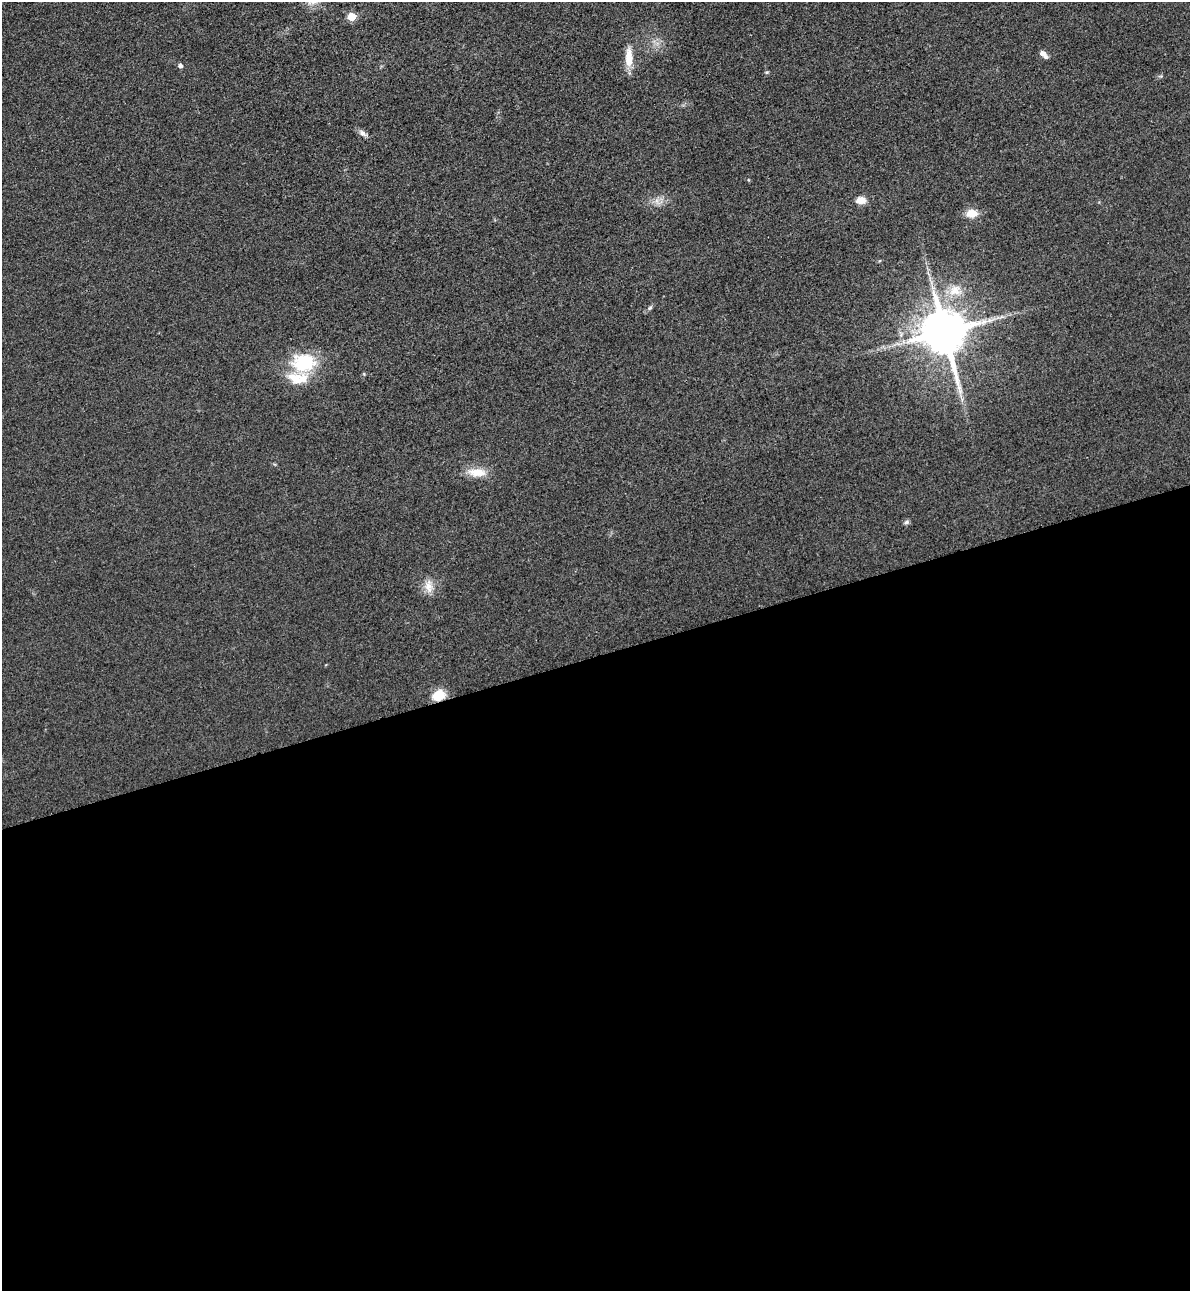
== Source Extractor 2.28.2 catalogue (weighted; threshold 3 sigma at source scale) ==
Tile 15 of 4 x 4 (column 3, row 4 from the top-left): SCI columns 2659-3846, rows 29-1317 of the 5195 x 5212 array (HDU 1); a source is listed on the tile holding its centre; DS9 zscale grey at full resolution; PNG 1192 x 1293 px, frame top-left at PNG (2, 2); no overlay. Shown black and unused: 49% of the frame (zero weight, under 3 of 4 exposures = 3% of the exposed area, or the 3 px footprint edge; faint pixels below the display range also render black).
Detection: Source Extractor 2.28.2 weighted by HDU 2 'WHT'; one run over the whole footprint, this tile lists its part. Background 0.0675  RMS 0.0084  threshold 0.0378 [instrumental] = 3 sigma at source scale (4.5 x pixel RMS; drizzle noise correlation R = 1.50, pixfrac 1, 0.05/0.05 arcsec/px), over >= 5 px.
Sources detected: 17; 1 inside a brighter listed object's ellipse — not listed separately; the other 16 listed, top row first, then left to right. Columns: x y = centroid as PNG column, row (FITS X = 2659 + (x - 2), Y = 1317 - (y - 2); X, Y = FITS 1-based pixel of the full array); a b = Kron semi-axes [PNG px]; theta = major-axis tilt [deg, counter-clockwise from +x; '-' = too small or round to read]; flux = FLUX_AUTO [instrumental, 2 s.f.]
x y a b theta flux
351 17 5 5 - 23
1043 54 10 5 -44 4.7
629 57 25 9 -90 12
180 66 6 5 - 2.3
362 133 10 7 -44 3.3
861 200 11 8 -6 7.1
972 213 13 9 4 10
955 290 18 15 29 15
650 308 6 5 - 1.4
1002 317 7 4 -18 1.6
944 332 13 12 - 4100
304 363 28 22 1 43
477 472 25 10 -4 13
906 522 7 5 44 1.8
428 586 18 10 -84 8.4
438 695 14 11 23 16
Overlapping masked pixels (flux is a lower limit): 1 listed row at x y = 438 695